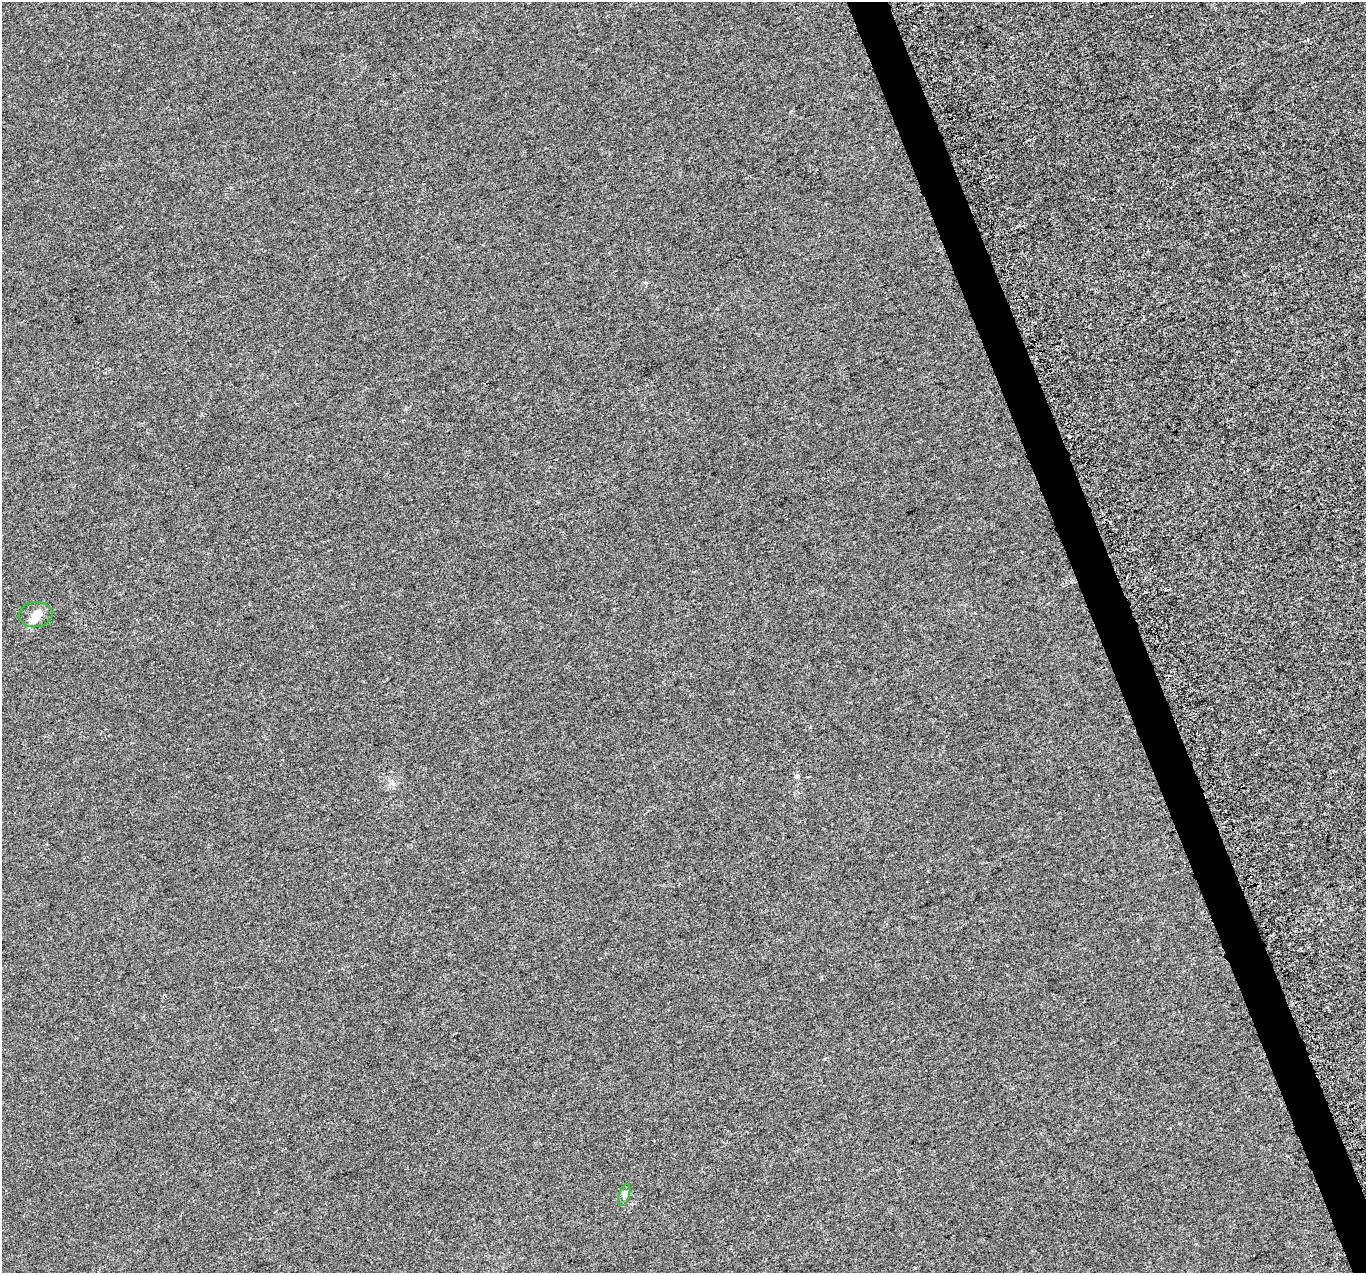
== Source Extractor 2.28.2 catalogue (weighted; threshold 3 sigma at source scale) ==
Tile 6 of 4 x 4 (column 2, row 2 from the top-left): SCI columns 1390-2753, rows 2649-3919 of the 5529 x 5347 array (HDU 1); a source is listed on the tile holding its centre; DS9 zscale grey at full resolution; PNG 1368 x 1275 px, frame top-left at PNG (2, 2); each listed source drawn as its Kron ellipse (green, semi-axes under 4 px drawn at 4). Shown black and unused: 3% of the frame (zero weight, under 3 of 5 exposures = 3% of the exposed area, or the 3 px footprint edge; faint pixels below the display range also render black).
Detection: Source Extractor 2.28.2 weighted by HDU 2 'WHT'; one run over the whole footprint, this tile lists its part. Background 1.91e-04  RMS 0.0015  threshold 0.00656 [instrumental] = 3 sigma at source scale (4.5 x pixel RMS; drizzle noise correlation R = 1.50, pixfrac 1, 0.0396/0.0396 arcsec/px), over >= 5 px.
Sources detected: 3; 1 cosmic-ray / hot-pixel residue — neither listed nor drawn; the other 2 listed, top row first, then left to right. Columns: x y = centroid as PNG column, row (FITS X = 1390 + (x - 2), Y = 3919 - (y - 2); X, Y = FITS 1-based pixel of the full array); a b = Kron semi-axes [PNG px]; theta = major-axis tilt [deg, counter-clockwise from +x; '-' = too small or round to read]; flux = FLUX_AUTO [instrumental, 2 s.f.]
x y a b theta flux
36 614 17 12 7 1.4
624 1195 11 5 73 0.43